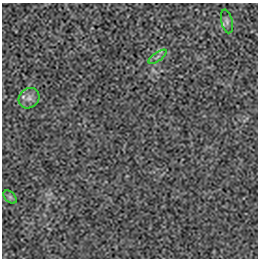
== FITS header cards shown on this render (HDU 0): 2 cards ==
NAXIS1  =                  256 / length of data axis 1
NAXIS2  =                  256 / length of data axis 2

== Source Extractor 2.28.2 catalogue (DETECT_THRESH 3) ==
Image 256 x 256 px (HDU 0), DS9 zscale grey, 1 PNG px = 1 image px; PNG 260 x 260 px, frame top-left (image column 1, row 256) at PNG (2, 3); each listed source drawn as its Kron ellipse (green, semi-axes under 4 px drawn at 4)
Background -1.01e-04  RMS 0.0023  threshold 0.00677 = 3 sigma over >= 5 px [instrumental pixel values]
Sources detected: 4; all 4 listed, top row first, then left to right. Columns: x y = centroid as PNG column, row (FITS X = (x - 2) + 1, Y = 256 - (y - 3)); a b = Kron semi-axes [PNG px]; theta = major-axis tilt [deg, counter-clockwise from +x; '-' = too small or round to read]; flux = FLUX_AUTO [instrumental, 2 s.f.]
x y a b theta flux
227 21 12 5 -77 0.56
158 57 11 2 36 0.28
29 98 11 9 44 1
10 197 8 5 -45 0.3